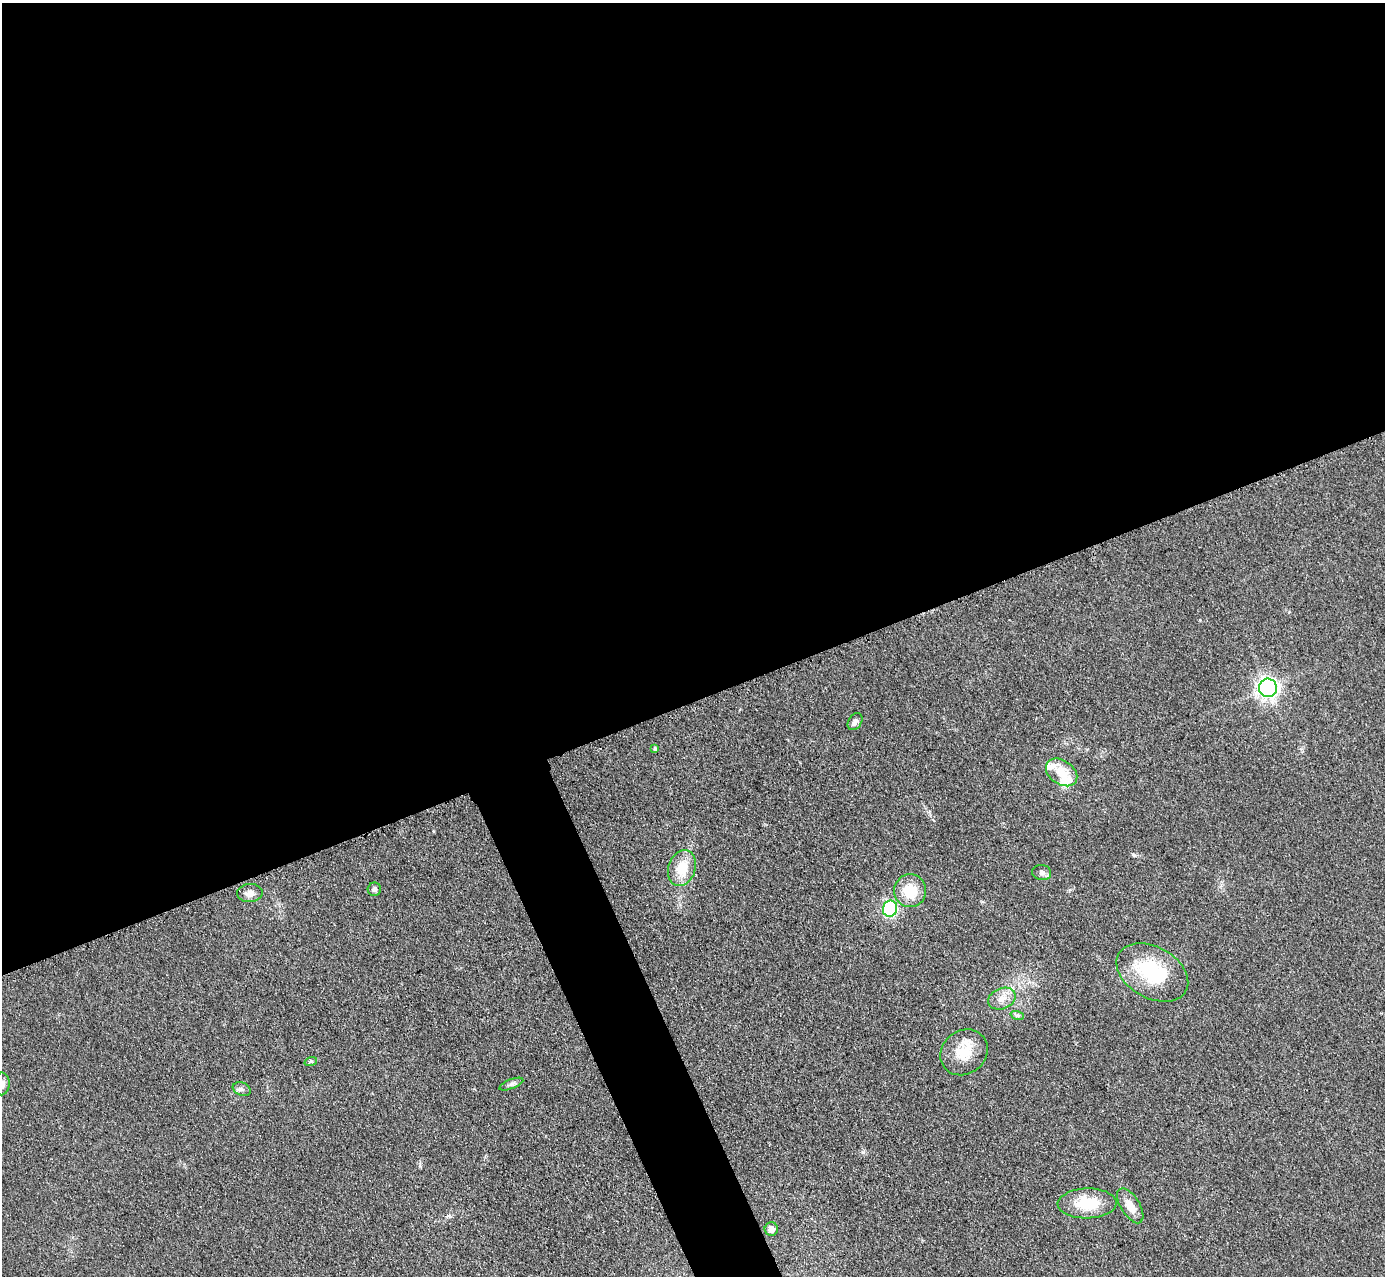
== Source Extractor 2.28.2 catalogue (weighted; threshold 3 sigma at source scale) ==
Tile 2 of 4 x 4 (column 2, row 1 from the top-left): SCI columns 1413-2795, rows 4285-5558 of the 5757 x 5774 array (HDU 1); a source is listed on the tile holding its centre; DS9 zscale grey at full resolution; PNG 1387 x 1278 px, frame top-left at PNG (2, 3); each listed source drawn as its Kron ellipse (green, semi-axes under 4 px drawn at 4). Shown black and unused: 57% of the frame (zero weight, under 3 of 4 exposures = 3% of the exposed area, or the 3 px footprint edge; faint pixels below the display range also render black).
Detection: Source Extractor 2.28.2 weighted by HDU 2 'WHT'; one run over the whole footprint, this tile lists its part. Background 0.155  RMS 0.008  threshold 0.0359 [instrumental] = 3 sigma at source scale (4.5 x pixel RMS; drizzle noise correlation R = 1.50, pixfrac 1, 0.05/0.05 arcsec/px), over >= 5 px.
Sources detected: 24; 1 inside a brighter object's white glare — neither listed nor drawn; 2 inside a brighter listed object's ellipse — not listed separately; the other 21 listed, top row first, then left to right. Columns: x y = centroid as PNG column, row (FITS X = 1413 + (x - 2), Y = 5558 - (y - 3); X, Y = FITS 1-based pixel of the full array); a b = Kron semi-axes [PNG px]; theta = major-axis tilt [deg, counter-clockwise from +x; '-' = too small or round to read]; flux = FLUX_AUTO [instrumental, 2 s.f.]
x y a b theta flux
1268 688 9 9 - 300
855 722 9 6 56 3.3
655 749 4 3 - 1.3
1062 772 17 11 -35 14
682 868 18 13 71 18
1042 873 9 7 -10 2.7
374 889 7 6 - 2.4
910 891 16 16 - 21
250 893 13 9 3 5.8
890 909 8 7 - 100
1152 972 38 25 -29 56
1002 999 14 10 22 8.2
1017 1015 7 4 -18 1.7
964 1052 25 21 39 21
311 1061 6 4 18 1.2
2 1084 11 8 88 4.9
511 1084 13 4 21 2.3
242 1089 9 6 -20 2.5
1087 1203 29 15 1 27
1130 1206 20 9 -58 9.9
771 1229 6 6 - 5.9
Isophote crosses this tile's border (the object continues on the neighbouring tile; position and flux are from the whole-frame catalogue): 1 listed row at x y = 2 1084
Unlisted compact peaks at least as high as the median listed source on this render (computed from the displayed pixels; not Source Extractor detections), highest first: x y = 863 1152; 1134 855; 1200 620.